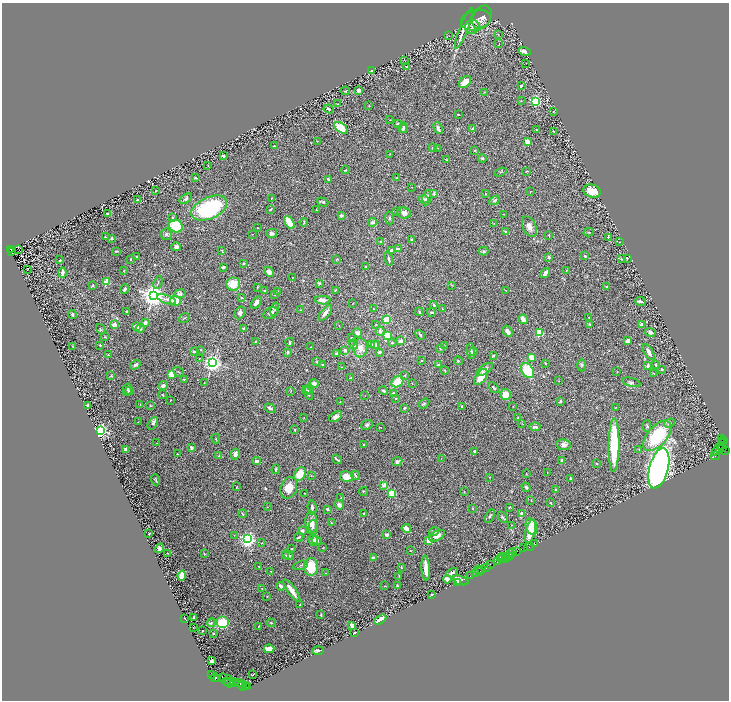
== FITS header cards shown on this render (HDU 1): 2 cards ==
NAXIS1  =                 1454
NAXIS2  =                 1396

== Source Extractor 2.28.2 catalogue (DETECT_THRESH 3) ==
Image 1454 x 1396 px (HDU 1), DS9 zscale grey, zoomed out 1/2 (1 PNG px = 2 x 2 image px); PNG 731 x 702 px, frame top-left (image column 2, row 1395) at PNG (2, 3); each listed source drawn as its Kron ellipse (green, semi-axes under 4 px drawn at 4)
Background 1.75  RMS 0.036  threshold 0.109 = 3 sigma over >= 5 px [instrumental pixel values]
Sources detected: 474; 40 cannot appear on this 1/2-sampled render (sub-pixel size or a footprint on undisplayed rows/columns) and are neither listed nor drawn; the other 434 listed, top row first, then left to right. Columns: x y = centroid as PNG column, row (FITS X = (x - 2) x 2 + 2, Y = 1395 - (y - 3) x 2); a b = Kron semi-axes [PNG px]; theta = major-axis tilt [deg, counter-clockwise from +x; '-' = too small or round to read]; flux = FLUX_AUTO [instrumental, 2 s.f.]
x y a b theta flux
482 17 12 9 62 37
476 20 15 10 14 58
472 27 7 7 - 33
464 29 21 4 68 71
498 34 3 2 - 3.5
449 36 3 2 - 1.9
499 44 3 2 - 2.1
525 51 6 3 -16 54
404 60 2 1 - 2
526 63 2 2 - 2.3
407 66 2 2 - 9.2
372 70 3 2 - 13
465 82 7 5 47 89
521 86 3 2 - 11
358 90 3 3 - 19
346 91 4 2 - 4.2
485 92 2 1 - 4.3
521 101 3 2 - 3
536 102 3 3 - 710
338 104 2 1 - 3.4
369 106 3 2 - 2.9
329 109 5 3 - 16
553 111 3 2 - 3.1
458 114 2 2 - 3.4
390 120 2 2 - 2.4
397 124 4 3 - 5.3
341 128 7 4 -38 210
404 128 5 3 - 12
438 128 6 3 -68 21
402 129 3 2 - 7
473 129 3 3 - 13
536 130 3 2 - 3.6
553 131 4 2 - 5.8
317 141 3 1 - 2.2
527 142 4 4 - 42
274 146 2 2 - 7.2
432 148 3 2 - 6.4
437 148 2 1 - 1.5
475 151 3 2 - 4.7
389 154 3 2 - 2.4
223 156 2 2 - 12
482 158 4 3 - 8.8
447 160 3 2 - 3.7
208 166 2 2 - 4.1
345 170 4 2 - 5.3
527 171 4 2 - 4
501 172 6 2 19 5.3
195 178 4 2 - 5.9
397 178 4 2 - 5.2
328 179 2 2 - 12
411 187 2 1 - 1.9
156 191 2 1 - 1.9
592 191 9 6 -18 95
530 192 3 2 - 2.6
434 194 4 3 - 9.6
486 194 3 2 - 3.7
427 197 8 3 82 20
271 198 2 2 - 4.1
186 199 7 4 35 16
424 199 5 3 - 24
137 200 3 2 - 6.4
495 200 5 3 - 14
322 202 6 3 -17 12
209 208 19 11 24 750
270 209 3 2 - 6.2
316 210 2 2 - 2.9
396 211 3 2 - 4.7
404 213 7 5 -10 38
108 214 3 2 - 6.9
503 214 2 2 - 2.3
341 215 3 3 - 13
173 218 4 3 - 7.8
390 218 6 3 -83 9.3
289 222 7 3 -62 170
304 222 4 2 - 6.3
373 222 5 4 - 17
494 223 2 2 - 2.3
176 226 7 6 - 290
529 227 11 6 -64 44
257 228 2 2 - 3.3
506 232 3 2 - 26
589 232 5 2 - 4.8
272 233 5 4 - 17
167 234 6 5 - 16
252 234 4 1 - 2.5
549 235 3 2 - 5.4
105 237 2 1 - 3.5
608 237 2 2 - 11
112 238 3 2 - 13
411 240 2 2 - 33
381 242 2 2 - 4
619 242 2 1 - 2.6
176 247 5 4 - 18
11 249 3 2 - 1100
398 249 4 4 - 13
19 250 2 1 - 6.8
222 250 3 3 - 4.4
391 250 3 3 - 15
116 251 2 2 - 9.7
483 251 5 4 - 10
11 252 2 1 - 230
585 256 3 2 - 9.5
136 257 3 2 - 3.6
549 257 4 3 - 16
627 258 2 1 - 2.7
131 259 2 2 - 8.4
337 259 3 3 - 6
389 259 7 2 -78 13
621 259 3 3 - 6.3
60 260 2 2 - 5.1
244 263 3 3 - 6.5
223 267 3 2 - 21
365 267 2 2 - 6.8
27 269 2 1 - 2.1
566 270 3 2 - 2.9
123 271 3 2 - 3.9
269 272 5 4 - 29
62 273 5 2 - 25
545 273 5 3 - 55
292 278 2 2 - 3.3
106 282 3 2 - 340
158 283 6 2 69 6.7
319 283 3 3 - 8.3
233 284 7 6 - 120
452 285 3 2 - 3.9
92 286 4 3 - 5.7
257 287 3 3 - 4.1
606 287 3 2 - 5.2
124 289 4 2 - 9.2
335 290 2 2 - 6.1
505 290 3 2 - 2.9
265 291 3 2 - 8.3
277 292 3 2 - 7.8
180 294 5 4 - 16
275 294 3 3 - 4.3
153 295 4 4 - 7000
242 298 3 2 - 5.7
167 299 10 3 -18 19
323 300 8 4 -5 40
175 301 5 5 - 87
640 301 6 2 -10 19
256 302 7 3 53 27
352 304 2 2 - 2.5
434 305 4 2 - 7.4
373 308 2 2 - 3
275 309 7 3 72 9.5
442 309 3 2 - 4.5
300 310 2 2 - 2.8
127 312 4 2 - 10
419 312 4 2 - 4
431 312 4 3 - 11
240 313 7 5 57 16
271 313 8 5 25 25
325 313 9 3 52 30
72 314 4 3 - 12
589 317 2 2 - 2.6
184 318 6 2 34 6
523 319 5 3 - 59
387 320 3 3 - 270
145 322 4 3 - 16
590 324 3 2 - 5.3
641 324 3 2 - 14
114 325 2 2 - 180
339 325 2 1 - 1.9
376 325 3 2 - 3.6
137 327 2 2 - 140
101 329 5 2 - 5.6
140 329 4 3 - 8.6
244 329 3 3 - 13
380 331 4 4 - 14
507 331 6 3 -58 28
539 332 3 3 - 190
650 332 5 3 - 19
357 333 5 4 - 22
420 335 5 2 - 11
387 336 3 3 - 560
105 337 4 2 - 4.3
351 337 2 1 - 3.7
255 341 3 2 - 3.5
401 341 4 3 - 26
628 341 3 3 - 37
289 342 4 3 - 8.4
392 343 4 3 - 7.5
100 345 2 2 - 10
354 345 5 3 - 17
372 345 3 2 - 4.4
375 345 4 2 - 6.9
72 346 2 1 - 2.4
444 346 3 2 - 2.4
311 347 3 2 - 2.2
360 348 9 7 87 53
441 348 4 3 - 14
201 350 3 2 - 3
345 350 3 3 - 30
194 351 2 2 - 30
471 351 8 2 -86 20
473 351 3 3 - 4.1
288 352 3 3 - 15
379 352 4 3 - 13
649 352 9 3 -58 29
336 353 4 3 - 12
108 355 3 2 - 4
493 355 3 2 - 14
531 357 3 3 - 70
199 358 3 3 - 5.6
421 361 2 2 - 7.3
458 361 4 3 - 6.5
317 362 3 3 - 7.5
213 363 3 3 - 3800
545 363 3 2 - 5.4
323 364 2 2 - 7.2
135 365 5 4 - 19
438 365 4 3 - 9.9
582 365 6 3 -90 9.8
656 365 3 2 - 8.9
648 366 3 2 - 21
342 367 2 2 - 2.8
485 369 9 4 32 32
662 369 2 2 - 6.9
444 370 4 2 - 5.4
527 371 8 5 -55 230
179 372 6 2 -35 6.2
617 372 3 2 - 3.1
172 374 4 4 - 89
654 374 4 2 - 3.8
405 375 3 3 - 4.4
111 376 3 2 - 4.8
481 377 9 5 52 100
350 378 3 2 - 3.8
184 379 4 2 - 5.8
559 381 3 2 - 2.4
204 382 2 1 - 2.1
397 382 6 5 - 110
631 382 9 4 -14 15
314 383 4 3 - 23
412 384 3 2 - 3
163 386 5 4 - 21
493 387 6 3 -48 9
127 389 6 2 78 8.3
309 389 4 4 - 9.2
129 391 4 3 - 13
291 391 3 2 - 2.6
307 391 4 3 - 11
383 391 5 3 - 14
308 393 7 3 -61 16
393 393 3 3 - 24
505 394 5 5 - 78
163 395 4 2 - 6.7
365 396 2 1 - 1.7
396 398 3 2 - 4.5
170 400 2 1 - 2.6
340 401 2 2 - 2.2
560 401 4 3 - 7.8
140 404 3 1 - 2.1
424 404 6 3 35 11
88 406 4 3 - 17
151 406 4 2 - 4.3
462 406 2 2 - 22
513 406 2 1 - 2.2
616 407 4 2 - 3.7
270 408 6 3 -31 15
404 408 4 2 - 7.9
336 417 7 4 34 20
518 417 3 3 - 5.3
304 418 2 2 - 4.2
138 422 2 1 - 2.3
153 423 7 4 61 22
522 423 2 2 - 2.1
670 423 5 2 - 6.7
367 425 6 5 - 14
647 426 6 3 -88 7.9
380 427 3 1 - 3
535 427 5 3 - 16
101 430 3 3 - 1700
295 430 2 2 - 5.3
657 436 18 9 49 420
216 439 5 2 - 4.9
721 439 2 1 - 73
723 441 2 2 - 280
157 443 2 1 - 2.2
721 443 2 1 - 1300
364 445 2 2 - 4.7
564 445 7 5 -8 28
614 445 27 5 89 460
191 447 3 2 - 24
720 447 2 1 - 1500
723 448 3 2 - 2100
125 449 3 2 - 16
639 449 3 3 - 4.8
719 449 8 4 43 1300
725 450 2 2 - 110
474 451 2 2 - 11
177 454 2 2 - 3.3
235 454 6 4 78 27
219 456 3 2 - 8.5
715 456 4 1 - 220
441 458 2 2 - 1.6
337 459 5 2 - 13
562 460 3 2 - 12
256 461 4 3 - 21
397 462 5 4 - 17
597 463 2 2 - 6.3
659 468 20 9 76 2800
276 469 5 3 - 7.3
547 473 2 2 - 1.7
300 474 7 5 59 110
526 474 3 2 - 2.8
355 475 4 2 - 7.2
311 476 3 2 - 2.4
346 477 6 5 - 79
489 477 2 2 - 3.2
570 479 3 2 - 14
156 480 6 3 -69 8.8
384 485 2 2 - 64
236 487 3 2 - 3.1
526 487 5 3 - 16
289 488 11 8 70 100
555 489 2 2 - 7.6
363 491 4 3 - 6.7
464 492 2 2 - 2.8
304 493 2 1 - 2.1
392 493 3 3 - 330
341 498 2 2 - 4.1
531 500 3 2 - 2.5
551 503 3 2 - 4.5
339 505 5 4 - 20
267 507 2 1 - 3.4
312 507 7 4 -81 19
509 507 3 2 - 3
327 509 3 3 - 8.7
473 509 3 2 - 3.6
364 513 2 2 - 5.9
243 514 4 2 - 5.5
522 514 2 2 - 88
490 516 7 3 65 9.3
503 517 6 3 -57 8.7
331 522 2 2 - 2.7
312 523 12 6 -84 54
511 525 2 2 - 3
313 526 6 3 87 14
531 527 8 5 -72 130
406 528 4 3 - 48
302 531 3 3 - 16
434 532 5 3 - 20
530 532 12 5 76 120
149 534 2 2 - 4.1
234 535 3 2 - 2.3
387 535 3 3 - 11
437 536 8 4 31 41
299 537 5 2 - 9.1
248 539 3 3 - 2600
313 540 6 5 - 19
317 540 5 4 - 16
429 540 4 4 - 46
262 543 3 2 - 2.3
535 544 3 1 - 120
529 547 5 1 - 320
160 548 5 4 - 19
323 548 3 2 - 3
523 548 2 2 - 490
292 549 3 2 - 3.5
410 551 2 2 - 3.1
516 551 2 1 - 97
167 553 2 1 - 2.6
513 553 4 2 - 770
204 554 3 2 - 3
511 554 4 1 - 510
288 555 6 4 -39 15
286 556 4 3 - 9.3
510 556 3 1 - 190
373 557 4 3 - 8.1
502 557 2 1 - 400
509 557 2 1 - 210
503 558 2 2 - 150
501 559 4 2 - 340
505 559 3 1 - 400
498 561 4 4 - 430
301 565 8 3 16 12
490 565 3 2 - 230
259 567 2 1 - 3
311 567 9 7 88 210
401 567 3 2 - 4.3
487 567 2 1 - 110
426 568 13 3 -86 65
481 569 4 1 - 250
478 570 3 1 - 900
271 571 3 2 - 3.4
480 572 2 1 - 87
325 573 2 2 - 3
452 573 6 3 29 13
475 573 4 1 - 160
182 575 5 3 - 160
471 575 4 2 - 340
399 576 3 2 - 3.3
447 579 4 3 - 49
461 580 8 2 -20 78
457 582 2 1 - 35
281 586 4 2 - 19
385 586 3 2 - 2.3
397 586 4 3 - 7
262 589 3 2 - 3.5
292 591 13 3 -55 70
432 595 4 1 - 8.4
267 596 3 2 - 3.4
300 605 3 2 - 4.3
321 615 3 2 - 5.9
194 617 3 2 - 5
185 618 3 1 - 2.3
380 620 6 3 32 72
211 623 4 3 - 7.9
223 623 6 6 - 190
271 623 5 2 - 5.8
352 625 4 3 - 23
258 627 3 2 - 5.4
193 628 2 1 - 2.4
202 631 2 2 - 4.6
355 633 4 2 - 8.8
213 634 2 2 - 7.1
269 649 5 3 - 92
318 651 6 3 3 14
211 661 3 3 - 16
212 675 4 2 - 280
252 675 2 2 - 5.5
223 677 3 2 - 330
215 678 4 3 - 2900
218 678 4 2 - 770
229 681 6 4 -78 2400
226 682 4 2 - 410
231 682 2 2 - 590
234 682 2 1 - 58
240 683 4 3 - 680
243 685 5 3 - 1800
245 685 2 1 - 200
248 686 2 1 - 38
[40 sub-pixel or undisplayed-footprint detections neither listed nor drawn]